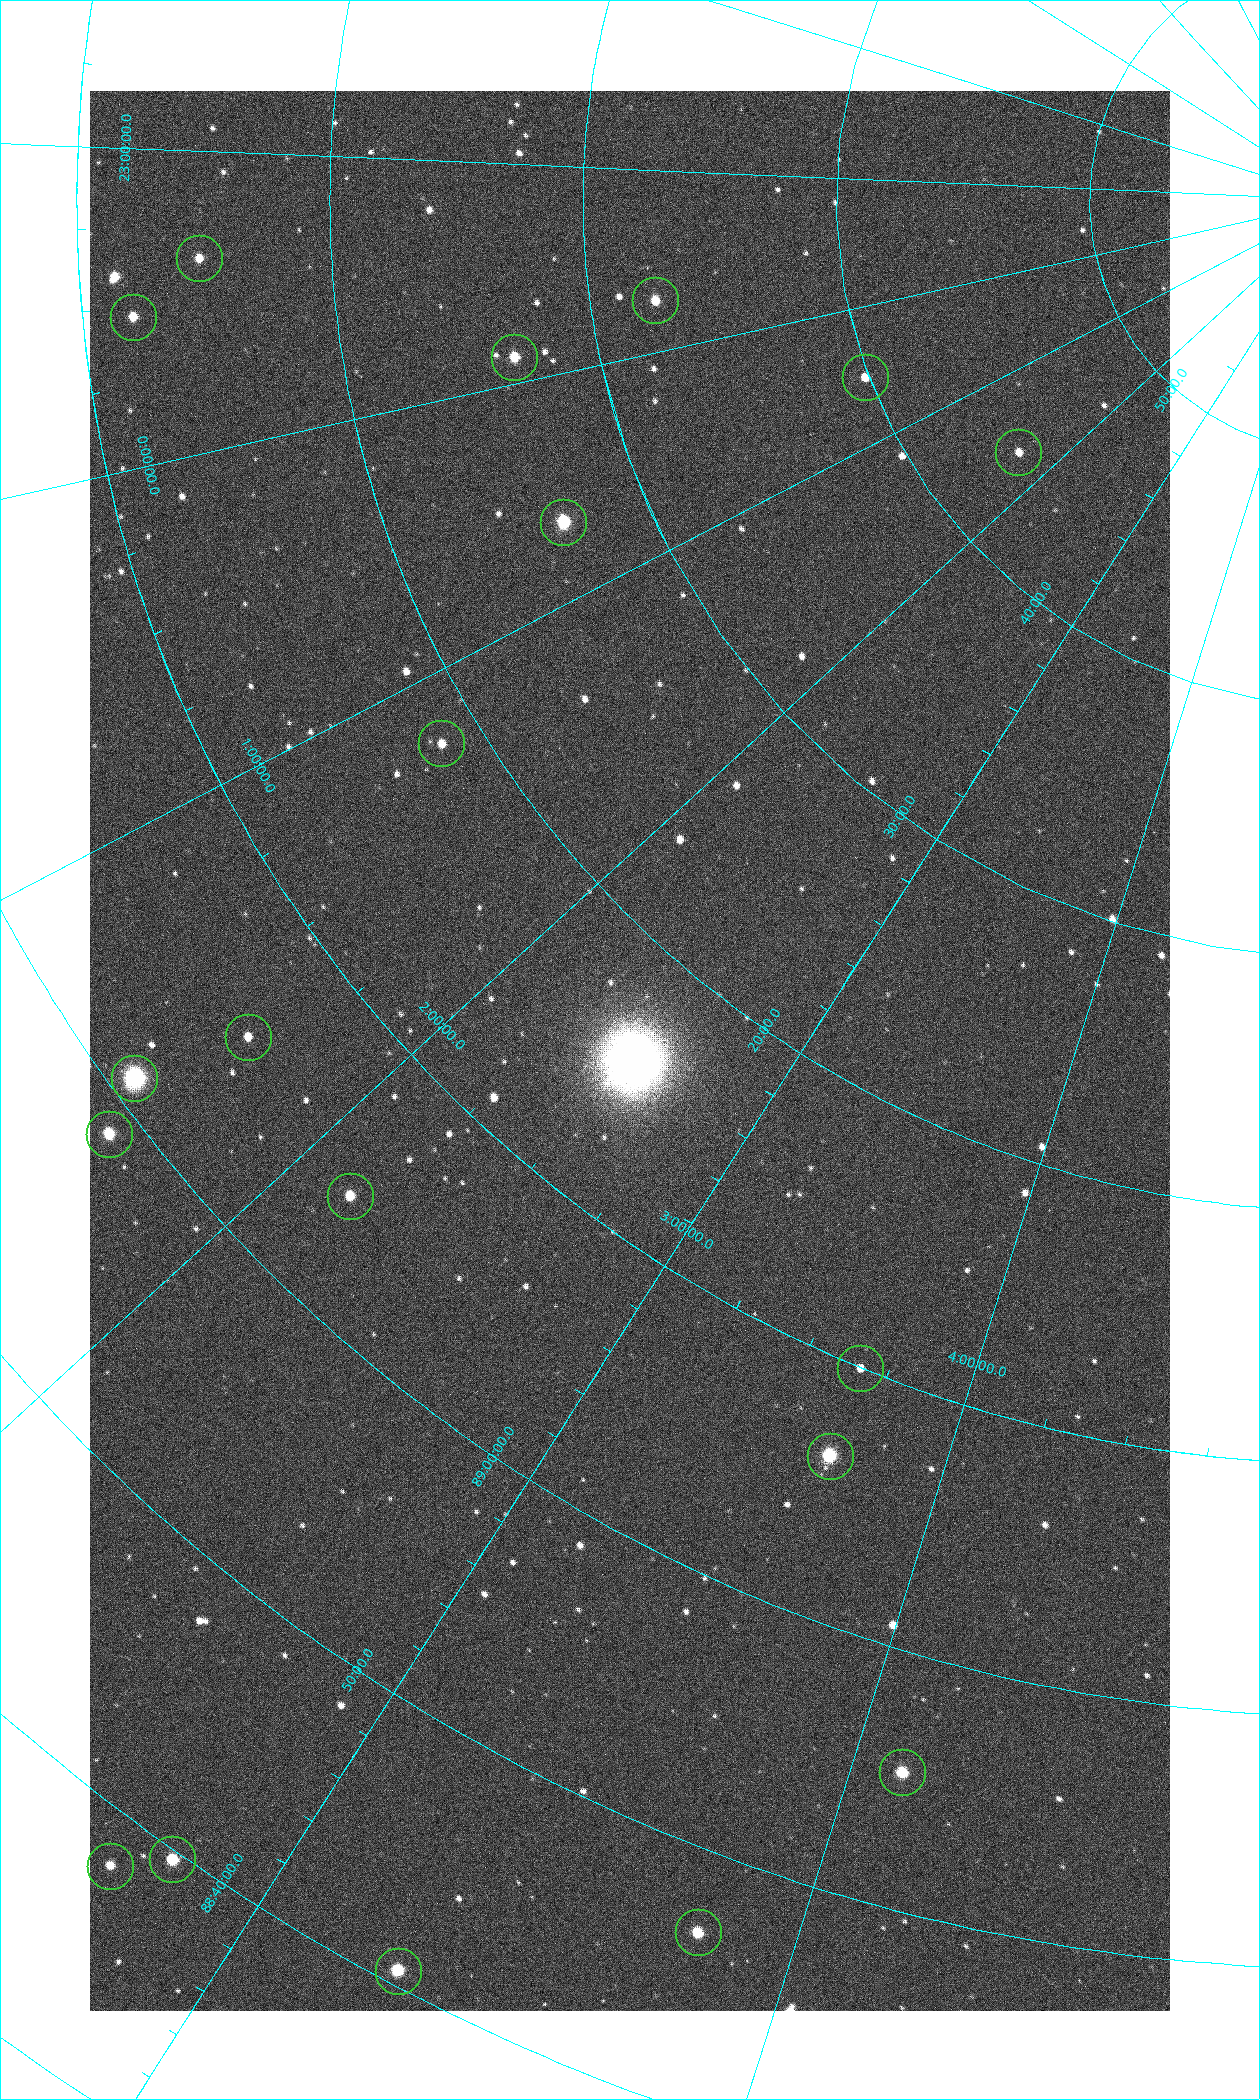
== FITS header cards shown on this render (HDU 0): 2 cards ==
NAXIS1  =                 1080 / length of data axis 1
NAXIS2  =                 1920 / length of data axis 2

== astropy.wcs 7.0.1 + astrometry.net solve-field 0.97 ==
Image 1080 x 1920 px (HDU 0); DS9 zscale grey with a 90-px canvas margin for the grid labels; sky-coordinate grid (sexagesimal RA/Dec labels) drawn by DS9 from the SOLVED WCS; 19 Tycho-2 reference stars matched to detected sources circled (green)
Header WCS: none
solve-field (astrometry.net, Tycho-2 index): SOLVED blind (the file carries no WCS)
Solved WCS: RA---TAN-SIP/DEC--TAN-SIP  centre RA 02:30:01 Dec +89:16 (37.50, +89.27 deg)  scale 2.37 arcsec/px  FOV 42.7' x 76.0'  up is -40 deg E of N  parity flipped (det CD > 0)
(file carries no celestial WCS; the grid is the blind solution)
Tycho-2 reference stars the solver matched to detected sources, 19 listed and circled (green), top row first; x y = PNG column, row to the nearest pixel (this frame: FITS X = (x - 90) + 1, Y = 1920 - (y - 91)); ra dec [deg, ICRS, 3 dp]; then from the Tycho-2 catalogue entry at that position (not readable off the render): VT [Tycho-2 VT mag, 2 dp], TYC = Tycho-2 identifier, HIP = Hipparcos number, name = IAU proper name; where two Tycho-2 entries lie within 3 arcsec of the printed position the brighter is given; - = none
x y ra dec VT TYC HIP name
199 258 350.364 +89.246 10.36 4662-120-1 - -
655 300 355.808 +89.543 10.14 4662-135-1 - -
133 317 352.994 +89.200 10.72 4662-107-1 - -
514 357 358.236 +89.445 9.52 4662-45-1 - -
865 377 7.906 +89.665 10.51 4627-6-1 - -
1018 452 25.399 +89.729 11.04 4627-64-1 - -
563 522 9.931 +89.444 8.22 4627-49-1 3128 -
441 743 18.559 +89.307 10.52 4627-75-1 - -
248 1037 24.867 +89.092 10.76 4627-125-1 - -
134 1078 23.461 +89.016 6.47 4627-259-1 7283 -
109 1134 24.587 +88.980 9.00 4627-86-1 - -
350 1196 32.549 +89.073 9.84 4628-149-1 - -
860 1368 55.017 +89.166 11.19 4628-70-1 - -
830 1456 55.225 +89.105 8.15 4628-68-1 17195 -
902 1772 61.773 +88.923 8.88 4629-92-1 - -
172 1859 42.246 +88.661 8.90 4628-20-1 - -
110 1866 40.943 +88.634 10.89 4628-71-1 - -
698 1932 57.015 +88.780 9.32 4628-84-1 - -
398 1971 49.382 +88.676 8.64 4628-25-1 - -